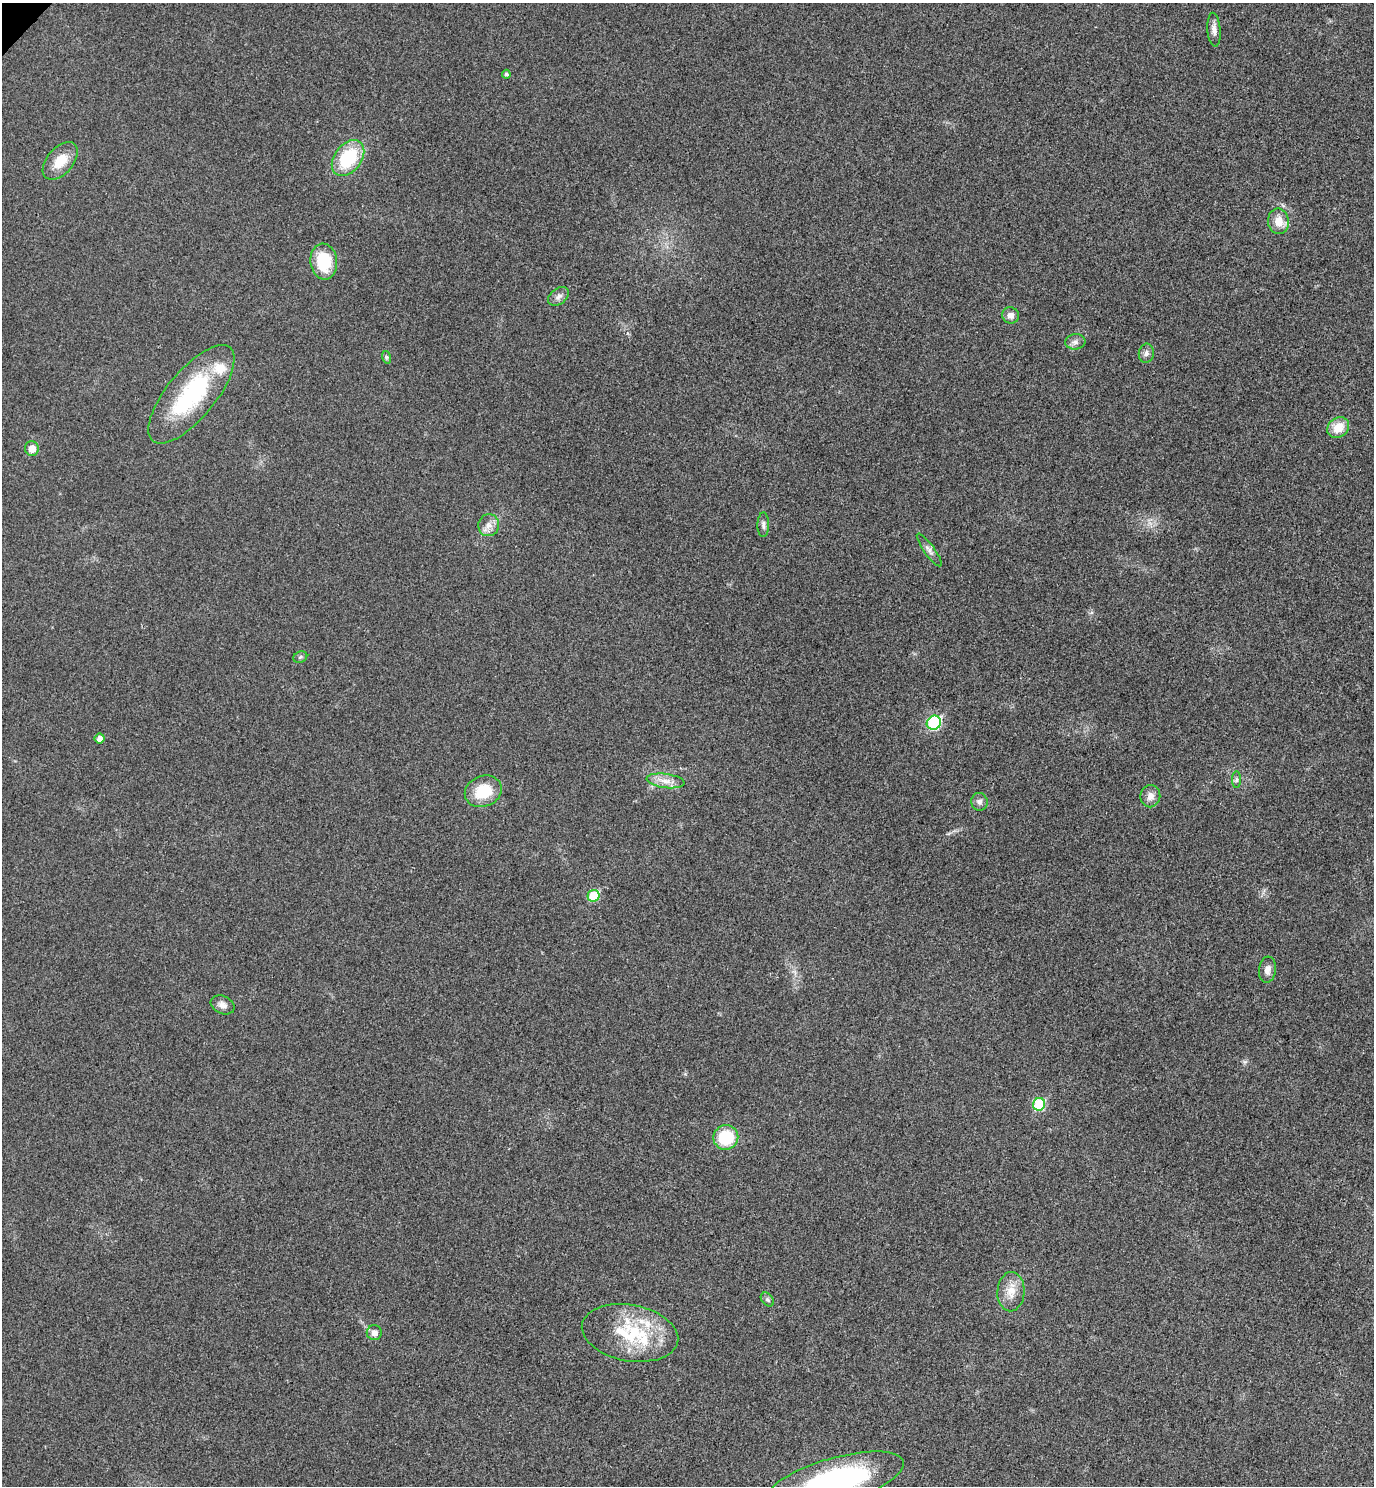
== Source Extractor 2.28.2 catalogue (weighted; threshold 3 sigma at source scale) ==
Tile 6 of 4 x 4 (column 2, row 2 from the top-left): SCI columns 1572-2943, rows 3015-4498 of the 6026 x 6025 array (HDU 1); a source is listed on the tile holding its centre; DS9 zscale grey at full resolution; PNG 1376 x 1488 px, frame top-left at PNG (2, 3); each listed source drawn as its Kron ellipse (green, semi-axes under 4 px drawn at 4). Shown black and unused: <1% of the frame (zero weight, under 3 of 4 exposures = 6% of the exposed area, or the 3 px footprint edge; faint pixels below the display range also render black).
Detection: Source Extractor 2.28.2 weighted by HDU 2 'WHT'; one run over the whole footprint, this tile lists its part. Background 0.0217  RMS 0.0063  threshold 0.0282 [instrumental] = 3 sigma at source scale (4.5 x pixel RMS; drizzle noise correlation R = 1.50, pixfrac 1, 0.05/0.05 arcsec/px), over >= 5 px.
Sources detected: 36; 1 inside a brighter listed object's ellipse — not listed separately; the other 35 listed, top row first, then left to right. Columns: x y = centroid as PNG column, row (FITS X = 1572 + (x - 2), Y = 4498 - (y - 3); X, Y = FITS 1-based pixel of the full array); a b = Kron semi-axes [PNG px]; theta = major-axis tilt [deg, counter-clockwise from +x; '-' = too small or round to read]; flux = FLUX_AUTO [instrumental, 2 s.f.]
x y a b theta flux
1214 30 17 6 -86 3.8
506 74 4 4 - 1.3
348 158 20 13 53 36
60 161 22 13 49 12
1278 221 13 10 -81 8.3
324 262 18 13 -83 27
559 296 12 7 37 3.1
1011 315 8 8 - 3.7
1075 342 10 7 7 2.6
1146 353 9 7 83 2.6
386 357 6 4 -71 1
191 394 61 24 50 66
1338 428 12 9 39 11
32 448 7 7 - 6.3
489 525 11 10 - 4.5
763 525 12 6 89 2.3
929 550 20 5 -54 3.1
300 657 7 5 23 1.2
934 723 7 6 - 65
100 738 5 5 - 3.4
1237 780 8 4 90 1.3
665 781 19 7 -7 6
483 791 19 15 21 19
1150 796 11 10 - 4.3
979 802 9 8 - 2.4
593 896 6 5 - 26
1267 970 13 8 83 3.8
223 1005 12 9 -24 3.2
1039 1104 6 6 - 30
726 1137 12 12 - 25
1011 1292 20 13 87 9.2
767 1300 8 5 -50 1.5
374 1333 7 7 - 3.4
630 1333 49 28 -10 46
835 1481 71 23 16 130
Isophote crosses this tile's border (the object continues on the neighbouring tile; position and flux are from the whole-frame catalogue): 1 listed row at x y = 835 1481